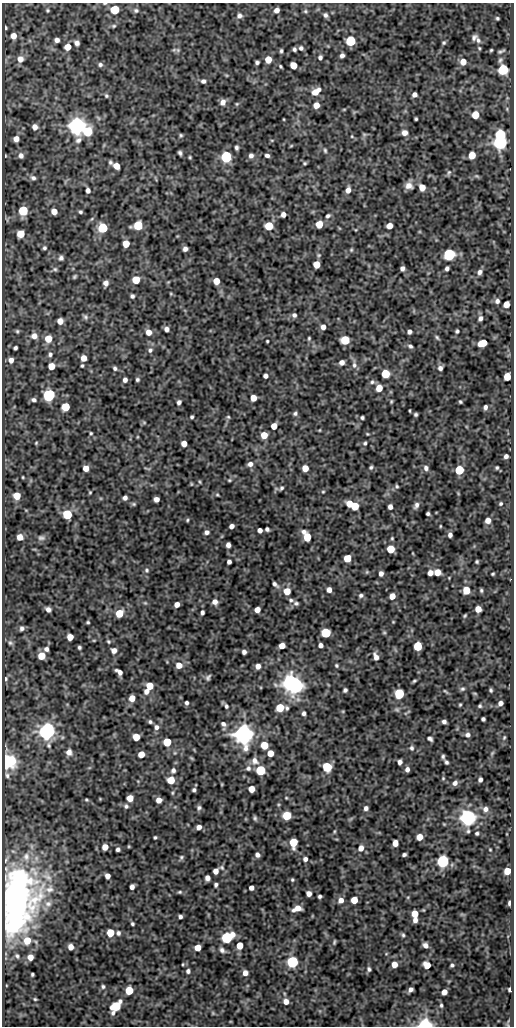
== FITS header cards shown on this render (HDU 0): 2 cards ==
NAXIS1  =                  512
NAXIS2  =                 1024

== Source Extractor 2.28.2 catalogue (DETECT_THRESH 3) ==
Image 512 x 1024 px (HDU 0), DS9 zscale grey, 1 PNG px = 1 image px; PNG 516 x 1028 px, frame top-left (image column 1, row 1024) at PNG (2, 3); no overlay
Background 68.6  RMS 0.56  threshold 1.67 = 3 sigma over >= 5 px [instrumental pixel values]
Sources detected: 408; all 408 listed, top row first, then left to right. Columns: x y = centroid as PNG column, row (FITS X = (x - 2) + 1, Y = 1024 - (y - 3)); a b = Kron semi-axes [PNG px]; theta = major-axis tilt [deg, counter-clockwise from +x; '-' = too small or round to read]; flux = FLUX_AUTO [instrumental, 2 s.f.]
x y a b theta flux
105 3 6 3 1 43
48 10 4 4 - 47
115 10 6 5 - 1400
136 10 7 6 - 92
276 10 5 4 - 160
305 11 6 5 - 55
325 15 6 5 - 97
239 16 7 7 - 130
497 18 3 3 - 51
114 26 7 5 2 61
6 27 3 2 - 48
13 36 6 5 - 280
474 38 6 4 58 100
57 40 4 4 - 150
478 40 9 6 -69 120
351 41 6 6 - 2500
77 43 6 5 - 130
444 43 4 4 - 55
68 47 5 5 - 420
301 48 6 5 - 87
479 48 4 3 - 40
294 49 4 3 - 72
178 50 6 6 - 72
491 50 3 3 - 38
281 51 5 3 - 63
501 51 10 3 18 65
342 55 5 4 - 110
320 57 5 4 - 93
20 59 7 7 - 260
268 59 5 5 - 510
500 60 8 5 62 86
257 62 4 4 - 76
463 62 6 6 - 360
100 64 6 5 - 94
293 65 5 5 - 530
280 66 4 3 - 49
503 70 6 6 - 2900
203 81 5 5 - 100
316 91 10 6 35 420
106 95 6 5 - 64
414 95 5 4 - 140
223 102 7 6 - 190
237 104 5 4 - 44
316 105 5 5 - 300
344 109 5 3 - 32
507 109 6 4 -73 48
475 115 5 5 - 640
283 119 4 2 - 27
416 119 3 3 - 48
77 126 6 6 - 25000
35 127 6 5 - 180
88 131 7 6 - 1500
404 133 6 6 - 220
500 134 6 6 - 2400
181 135 5 4 - 53
352 136 4 4 - 35
16 139 5 5 - 220
78 140 8 6 35 130
272 140 5 3 - 35
500 142 6 6 - 10000
291 146 6 3 19 37
236 148 5 4 - 83
325 150 6 4 -73 60
180 153 5 3 - 78
21 155 7 7 - 170
267 155 5 4 - 97
472 155 6 5 - 530
5 156 4 3 - 30
251 156 6 6 - 120
190 157 4 3 - 43
226 157 6 6 - 3200
110 162 6 4 -65 71
305 163 5 4 - 50
116 166 5 5 - 420
449 173 8 5 73 68
477 176 7 4 -24 59
33 178 7 6 - 120
409 186 9 8 - 240
422 187 5 5 - 410
88 190 5 4 - 140
348 190 7 5 75 220
23 211 6 6 - 1700
54 211 5 5 - 340
80 212 4 4 - 62
283 214 5 4 - 160
328 216 6 5 - 77
319 224 5 5 - 590
138 225 7 6 - 1200
269 226 6 5 - 1100
389 226 5 5 - 370
103 228 6 6 - 1900
20 234 6 5 - 640
126 244 5 5 - 540
44 248 5 5 - 67
185 249 5 4 - 120
351 250 5 4 - 44
449 254 6 6 - 5300
61 258 6 6 - 98
317 264 5 5 - 610
402 268 4 4 - 120
447 268 5 4 - 100
55 269 7 5 -3 72
480 272 7 6 - 130
74 276 5 4 - 55
136 280 5 5 - 800
216 281 5 5 - 380
106 283 6 5 - 160
171 294 5 3 - 37
132 296 4 4 - 81
497 301 6 6 - 130
506 304 5 5 - 390
294 315 6 6 - 100
85 317 7 5 -62 80
480 318 7 5 64 110
60 321 5 5 - 260
323 327 6 5 - 190
166 329 5 4 - 140
17 331 5 5 - 51
457 331 4 3 - 62
148 332 6 6 - 280
409 332 4 4 - 120
34 336 7 7 - 220
309 338 5 4 - 46
437 338 7 4 -53 60
48 339 6 6 - 550
345 340 6 5 - 1600
267 341 3 3 - 39
483 343 7 5 16 680
410 346 6 5 - 79
15 348 4 3 - 72
150 350 7 6 - 110
50 354 6 5 - 85
84 358 5 5 - 310
11 360 6 5 - 180
342 362 5 4 - 170
354 365 13 6 -83 170
51 366 5 5 - 470
82 366 4 3 - 44
115 368 5 4 - 80
440 368 6 6 - 120
385 374 5 5 - 1200
265 376 4 4 - 130
507 376 5 5 - 750
125 380 5 5 - 120
137 380 4 4 - 64
372 382 7 6 - 86
379 388 6 5 - 480
49 395 7 6 - 4800
253 398 5 5 - 380
34 400 7 5 -13 97
391 401 4 3 - 42
179 402 5 4 - 100
460 402 3 3 - 48
65 407 6 5 - 950
485 407 5 4 - 110
295 413 6 5 - 78
416 414 4 3 - 62
192 417 4 3 - 59
228 417 5 4 - 47
362 417 4 3 - 64
144 422 6 4 0 47
274 426 5 5 - 390
320 430 4 3 - 29
91 433 4 3 - 46
367 434 4 3 - 35
264 435 5 5 - 500
36 443 4 3 - 37
365 443 5 4 - 59
184 444 5 5 - 280
506 456 4 4 - 130
250 464 7 6 - 160
371 467 5 5 - 64
86 468 5 5 - 310
305 468 5 5 - 400
426 468 6 6 - 130
497 468 4 3 - 48
459 470 5 5 - 1800
23 477 3 2 - 32
229 480 5 4 - 42
200 482 5 3 - 38
191 484 5 3 - 33
397 486 5 4 - 51
281 488 5 4 - 64
90 492 4 3 - 38
323 492 4 4 - 38
217 495 5 3 - 43
17 496 6 6 - 540
125 498 4 4 - 120
156 499 5 5 - 190
134 504 6 5 - 54
349 504 5 5 - 460
501 504 4 4 - 53
416 505 9 6 64 130
355 506 5 5 - 830
390 507 5 4 - 150
67 514 6 6 - 1900
428 514 4 3 - 67
187 520 5 4 - 44
488 520 5 5 - 240
232 526 4 4 - 160
440 526 4 2 - 30
267 529 4 4 - 90
260 530 4 4 - 160
207 532 5 5 - 120
450 535 5 4 - 120
20 537 5 5 - 310
307 537 8 5 -60 930
41 538 10 7 1 130
392 538 4 3 - 41
228 545 5 4 - 160
391 549 5 5 - 870
347 558 5 5 - 670
229 562 4 4 - 120
477 562 4 3 - 49
147 570 6 6 - 83
367 572 5 5 - 46
437 572 5 5 - 470
381 573 5 4 - 160
430 573 5 5 - 230
493 574 3 2 - 42
275 584 9 5 -44 110
329 590 5 5 - 190
466 590 5 5 - 750
481 590 5 3 - 55
287 591 7 7 - 460
361 595 7 6 - 92
392 596 5 5 - 360
291 600 7 6 - 96
215 602 6 6 - 210
145 603 5 5 - 49
296 603 7 6 - 87
177 604 5 4 - 220
48 609 5 4 - 150
478 609 5 5 - 320
257 610 5 5 - 270
202 612 4 4 - 92
119 613 6 5 - 790
465 616 4 3 - 41
88 622 3 3 - 48
393 622 4 3 - 30
22 628 5 5 - 99
384 632 5 5 - 48
326 633 6 5 - 2100
70 637 5 5 - 330
94 640 5 3 - 34
108 641 5 5 - 51
10 643 6 6 - 74
320 645 4 4 - 150
282 646 5 5 - 360
418 646 6 5 - 1500
79 647 3 3 - 62
46 649 4 4 - 110
114 650 6 6 - 200
244 652 4 4 - 110
41 656 5 5 - 680
376 657 8 5 -69 220
179 665 6 6 - 310
336 665 5 4 - 55
258 666 5 5 - 190
119 672 7 4 -39 170
208 677 6 4 61 78
6 679 5 4 - 59
414 681 4 3 - 49
291 683 7 6 - 17000
150 686 5 5 - 580
296 686 6 5 - 9500
462 689 6 5 - 66
345 690 4 4 - 80
491 690 4 3 - 51
146 691 7 6 - 190
445 691 9 3 -39 51
399 694 6 5 - 2800
475 694 5 3 - 35
132 698 5 5 - 360
186 703 4 3 - 80
500 703 5 4 - 160
460 705 3 2 - 38
226 706 6 4 -64 68
480 706 4 4 - 52
280 708 6 5 - 1000
287 708 6 4 -79 59
304 713 5 5 - 96
483 719 4 4 - 74
444 721 4 4 - 110
150 722 4 4 - 68
223 724 6 5 - 100
156 727 6 6 - 140
47 731 7 6 - 20000
244 734 7 6 - 33000
467 735 6 6 - 110
136 737 5 5 - 600
504 737 4 3 - 37
430 739 5 4 - 90
167 742 5 5 - 1100
264 745 5 5 - 790
412 748 7 6 - 89
69 752 8 7 - 190
175 753 6 3 -17 44
270 753 5 5 - 430
492 753 6 4 46 44
141 754 5 5 - 470
443 756 4 3 - 66
191 758 6 4 -44 39
255 761 11 8 -50 210
6 762 6 6 - 12000
400 762 5 4 - 140
446 762 5 3 - 71
327 767 6 6 - 1600
248 768 8 7 - 150
407 769 4 4 - 140
173 770 7 6 - 110
260 770 6 5 - 2100
7 775 7 5 -78 82
443 778 4 4 - 38
171 780 6 5 - 640
480 780 5 4 - 100
455 783 6 5 - 150
222 784 4 3 - 29
251 789 5 5 - 420
194 790 4 4 - 70
172 793 6 4 89 46
130 798 5 5 - 400
100 799 4 4 - 30
86 800 4 3 - 42
159 800 5 5 - 240
126 806 7 6 - 91
199 808 6 6 - 90
366 808 5 5 - 120
485 809 7 7 - 180
287 816 6 6 - 1200
255 818 5 3 - 67
468 818 6 6 - 19000
199 827 5 4 - 170
334 831 6 3 81 43
468 831 6 5 - 66
477 833 4 4 - 61
155 837 3 3 - 48
419 837 5 5 - 430
293 842 7 5 89 1200
395 843 5 5 - 270
105 847 5 5 - 280
361 848 7 6 - 210
118 849 4 4 - 88
490 850 3 3 - 34
257 855 5 5 - 120
404 855 4 3 - 81
26 857 13 10 90 380
181 857 6 6 - 68
305 859 5 5 - 120
443 861 6 6 - 7400
222 867 7 6 - 72
216 871 5 4 - 220
507 871 5 5 - 600
107 876 5 4 - 190
47 877 19 10 -32 530
207 878 5 4 - 180
292 880 5 4 - 47
216 885 4 4 - 78
132 887 5 4 - 150
251 888 4 4 - 150
49 889 14 10 16 370
180 892 5 4 - 52
309 894 5 5 - 180
320 896 4 3 - 72
341 900 6 6 - 210
354 900 5 5 - 550
18 901 62 31 83 12000
509 903 5 3 - 93
48 904 11 9 0 260
297 908 8 5 20 330
415 914 6 5 - 490
180 917 4 4 - 88
415 920 5 4 - 140
132 924 3 3 - 58
110 933 5 5 - 840
118 933 6 5 - 91
403 935 5 4 - 59
227 938 7 6 - 4100
27 940 8 8 - 580
334 942 6 3 77 50
240 945 5 5 - 540
425 945 5 4 - 150
71 947 5 5 - 240
198 948 5 5 - 440
222 950 8 6 -42 120
17 956 8 6 -54 86
30 957 6 6 - 280
292 962 6 6 - 5400
183 964 4 2 - 32
394 964 5 5 - 340
427 965 6 5 - 480
452 965 4 3 - 66
369 969 6 5 - 75
188 971 5 5 - 91
245 973 5 5 - 180
32 974 3 3 - 57
103 986 6 5 - 64
410 989 5 4 - 120
509 989 4 3 - 65
129 990 5 5 - 1100
444 992 5 5 - 260
35 999 4 4 - 44
286 1001 6 6 - 220
441 1005 5 4 - 61
116 1006 8 6 51 1800
213 1013 6 3 -89 35
425 1025 7 4 -2 4000
508 1025 6 4 -70 44
At the frame edge (FLAGS 8, measured only in part): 3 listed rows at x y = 105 3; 425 1025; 508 1025

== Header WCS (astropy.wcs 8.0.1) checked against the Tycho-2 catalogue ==
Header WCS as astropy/WCSLIB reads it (CRVAL/CRPIX/CD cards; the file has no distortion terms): RA---SIN/DEC--SIN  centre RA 23:59:38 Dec +47:23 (359.91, +47.38 deg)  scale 1 arcsec/px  FOV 8.5' x 17.1'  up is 0 deg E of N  parity normal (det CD < 0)
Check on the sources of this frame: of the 60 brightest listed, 5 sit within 1.5 arcsec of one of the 13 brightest Tycho-2 stars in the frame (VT <= 12.53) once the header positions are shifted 0.33 arcsec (0.23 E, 0.24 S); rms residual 0.51 arcsec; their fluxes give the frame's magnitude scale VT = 22.22 - 2.5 log10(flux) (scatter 0.11 mag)
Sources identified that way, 5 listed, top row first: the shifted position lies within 1.5 arcsec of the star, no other Tycho-2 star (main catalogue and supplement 1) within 3.0 arcsec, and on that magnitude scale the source's flux lands within +1.5 / -3 mag of the star's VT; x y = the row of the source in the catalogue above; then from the Tycho-2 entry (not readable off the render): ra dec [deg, ICRS J2000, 3 dp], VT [Tycho-2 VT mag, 2 dp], TYC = Tycho-2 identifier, HIP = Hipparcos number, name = IAU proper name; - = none
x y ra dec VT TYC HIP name
77 126 359.982 +47.490 11.43 3643-1259-1 - -
500 142 359.808 +47.485 12.11 3643-1025-1 - -
47 731 359.994 +47.322 12.02 3643-2178-1 - -
244 734 359.914 +47.321 10.92 3643-1889-1 - -
468 818 359.822 +47.298 11.41 3643-1405-1 - -